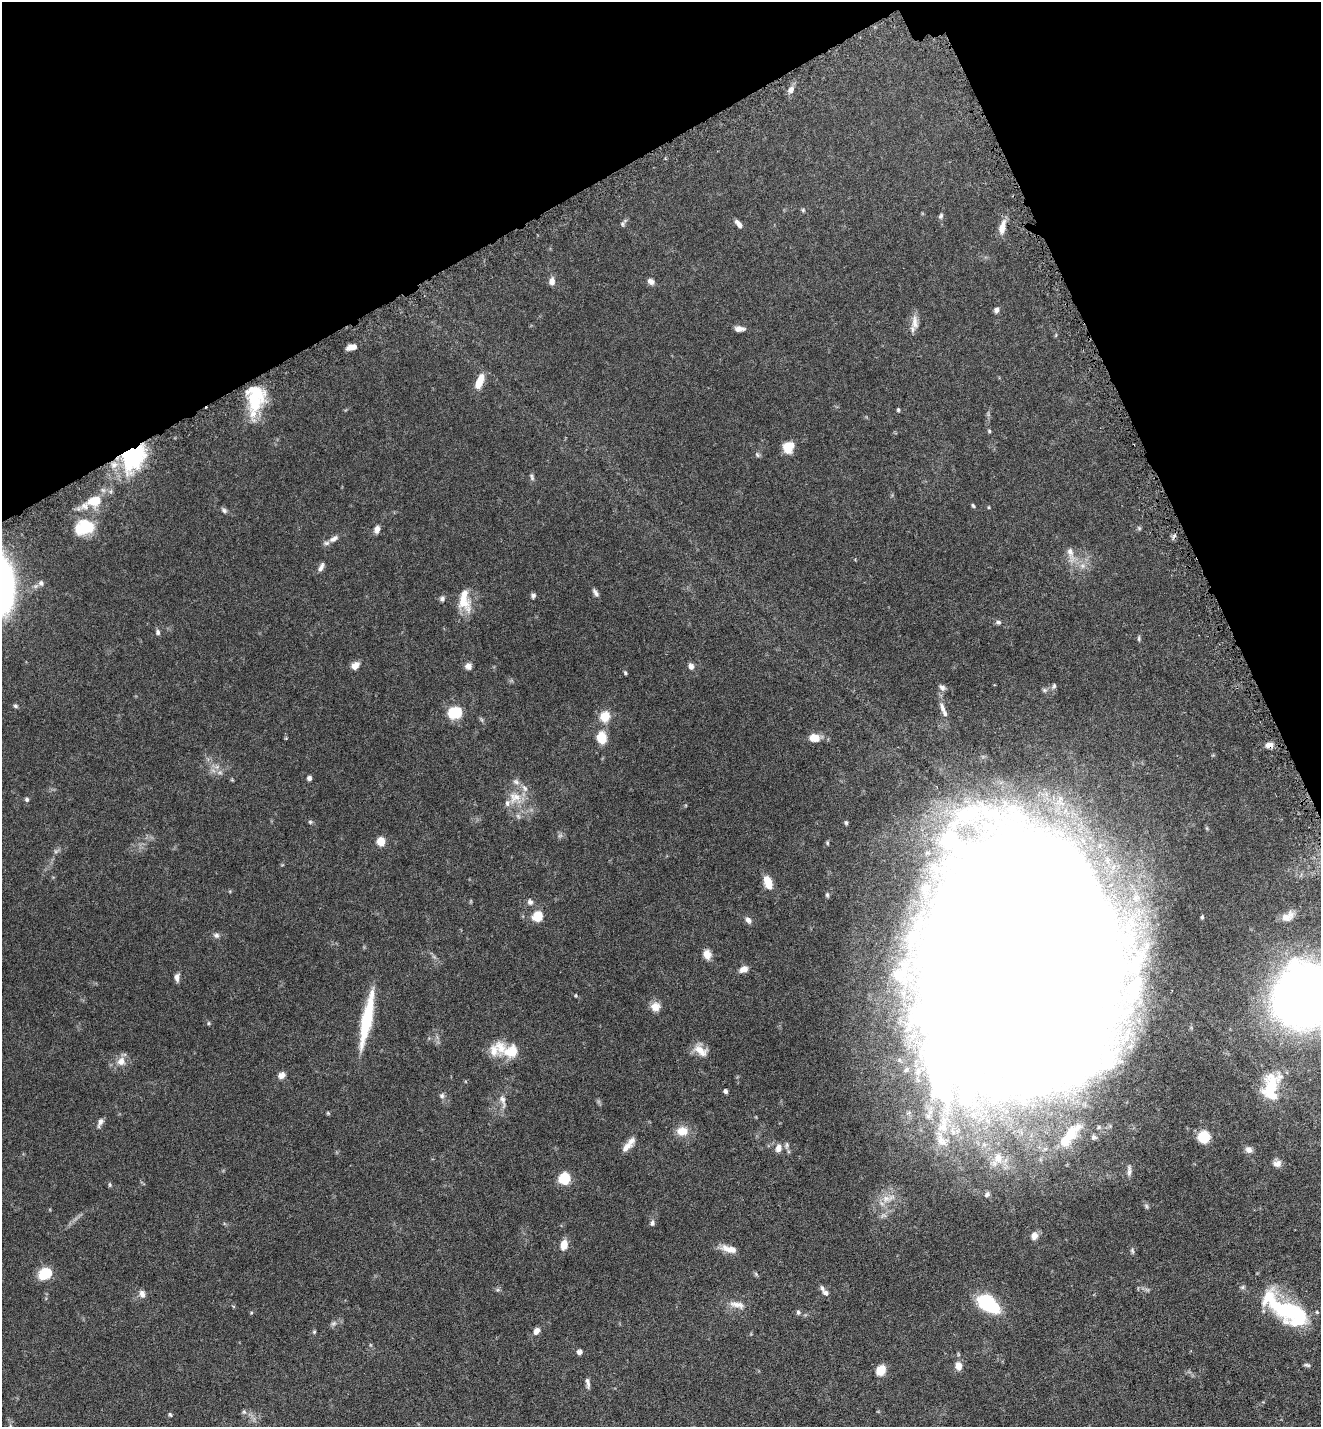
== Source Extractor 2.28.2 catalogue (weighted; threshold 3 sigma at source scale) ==
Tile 3 of 4 x 4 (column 3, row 1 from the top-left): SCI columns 2834-4152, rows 4339-5763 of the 5808 x 5823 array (HDU 1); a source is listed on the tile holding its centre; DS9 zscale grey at full resolution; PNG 1323 x 1429 px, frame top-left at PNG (2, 2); no overlay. Shown black and unused: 21% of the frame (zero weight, under 5 of 9 exposures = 4% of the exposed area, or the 3 px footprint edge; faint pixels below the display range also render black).
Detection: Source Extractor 2.28.2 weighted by HDU 2 'WHT'; one run over the whole footprint, this tile lists its part. Background 0.0708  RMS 0.0023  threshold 0.00954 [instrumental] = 3 sigma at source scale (4.09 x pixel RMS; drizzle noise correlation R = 1.36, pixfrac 0.8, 0.05/0.05 arcsec/px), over >= 5 px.
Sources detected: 157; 4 too faint to see at this stretch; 7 inside a brighter object's white glare — not listed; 18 inside a brighter listed object's ellipse — not listed separately; the other 128 listed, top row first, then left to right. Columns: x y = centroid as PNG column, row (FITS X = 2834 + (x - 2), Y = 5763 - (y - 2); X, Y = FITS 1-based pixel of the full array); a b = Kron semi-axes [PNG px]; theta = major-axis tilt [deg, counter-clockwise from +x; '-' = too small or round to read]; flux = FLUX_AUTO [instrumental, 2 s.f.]
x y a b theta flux
791 90 9 7 69 1
803 210 5 5 - 0.29
941 216 8 6 71 0.46
622 224 7 6 - 0.42
738 224 10 5 -54 0.96
1002 228 19 8 78 2.2
552 281 9 7 80 1.2
651 281 9 7 -33 0.85
996 310 7 6 - 0.66
915 322 22 8 -87 1.7
739 329 12 6 -1 1.2
1056 335 6 3 72 0.2
352 347 11 5 16 1.5
480 381 17 7 69 3
255 398 31 21 75 10
898 410 5 4 - 0.29
989 431 5 4 - 0.25
788 447 11 10 - 3.5
757 455 8 5 -56 0.38
134 457 32 22 57 19
532 477 10 5 -71 0.51
94 501 17 11 14 4.3
973 506 6 4 -62 0.27
989 507 5 3 - 0.16
224 510 8 6 -39 0.51
85 527 23 16 10 6.9
1139 528 6 5 - 0.3
377 529 9 6 69 1.2
334 539 15 8 29 1.3
1071 554 27 9 -76 2.3
321 567 12 6 66 0.83
41 583 9 8 - 0.74
595 593 11 5 -56 0.69
533 595 6 6 - 0.51
442 599 7 6 - 0.53
463 602 28 16 -50 3.9
998 622 7 6 - 0.48
158 632 7 6 - 0.5
1139 638 9 3 86 0.32
355 666 8 6 44 1.7
468 666 8 7 - 1
691 666 7 6 - 0.98
625 673 6 4 -63 0.29
1054 686 8 5 80 0.45
942 687 10 7 -37 0.74
16 706 6 5 - 0.34
943 708 17 7 -74 1.3
455 712 11 9 17 8.6
605 716 10 9 - 4.1
601 737 13 10 -77 4.1
286 738 5 3 - 0.16
815 738 12 8 -2 2.7
1269 745 9 6 5 1.3
220 772 9 6 6 0.74
309 778 6 6 - 0.57
515 797 20 17 40 4.3
27 799 6 6 - 0.37
310 822 6 5 - 0.32
846 823 6 4 -88 0.32
381 841 6 5 - 4.5
827 843 5 4 - 0.24
768 882 12 7 -73 4.1
827 895 7 5 -89 0.37
530 902 9 8 - 0.73
538 916 9 8 - 4.3
1288 916 16 9 32 1.7
1202 917 5 4 - 0.31
748 920 9 7 -46 0.78
216 935 8 7 - 0.65
707 954 12 9 -73 1.6
1019 960 180 119 -86 2200
743 969 10 7 24 1.3
898 974 21 18 8 6
177 977 10 6 89 0.85
1305 996 38 33 40 290
655 1007 12 11 - 1.8
367 1019 59 10 79 12
209 1023 6 4 89 0.24
700 1050 19 11 -36 2.5
511 1051 19 15 24 4.1
121 1061 12 11 - 1.9
282 1075 8 7 - 1.3
1272 1081 28 27 - 7.2
725 1091 5 4 - 0.49
442 1096 7 7 - 0.56
503 1101 23 8 -77 1.5
328 1113 5 4 - 0.23
100 1122 13 6 68 0.86
682 1131 14 11 4 3
1068 1137 33 12 54 5.5
1094 1137 8 6 -14 0.59
1204 1137 10 9 - 5.3
941 1139 27 12 -64 3.9
787 1145 9 5 90 0.51
626 1147 18 9 42 1.5
778 1148 10 8 78 1.3
1249 1150 9 8 - 0.93
998 1158 13 10 -87 1.7
1277 1164 11 8 8 1.1
1129 1171 17 6 -89 0.95
564 1179 6 6 - 12
110 1185 7 4 -84 0.28
987 1194 7 6 - 0.53
888 1198 25 10 15 3
1146 1206 7 5 -49 0.39
652 1223 8 6 78 0.61
1034 1236 9 8 - 1.4
564 1245 9 6 77 2.7
728 1249 21 9 -27 2
1132 1251 8 5 -79 0.39
45 1273 16 12 29 4.4
1243 1287 7 5 23 0.37
826 1293 9 7 -32 0.67
142 1294 10 7 -75 1
988 1304 18 9 -34 26
737 1305 24 9 -14 1.9
1288 1310 38 20 -9 17
798 1312 7 6 - 0.44
334 1323 9 6 30 0.61
536 1331 9 7 56 1.1
314 1332 5 5 - 0.25
579 1352 5 5 - 0.98
1307 1365 9 4 -7 0.41
958 1366 9 7 -83 1.7
881 1370 10 8 61 3.3
588 1383 14 5 -81 0.74
244 1412 6 6 - 0.43
170 1414 6 4 -62 0.29
Overlapping masked pixels (flux is a lower limit): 3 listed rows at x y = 134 457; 1269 745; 1019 960
Isophote crosses this tile's border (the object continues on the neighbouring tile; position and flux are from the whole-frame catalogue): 1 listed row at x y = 1305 996